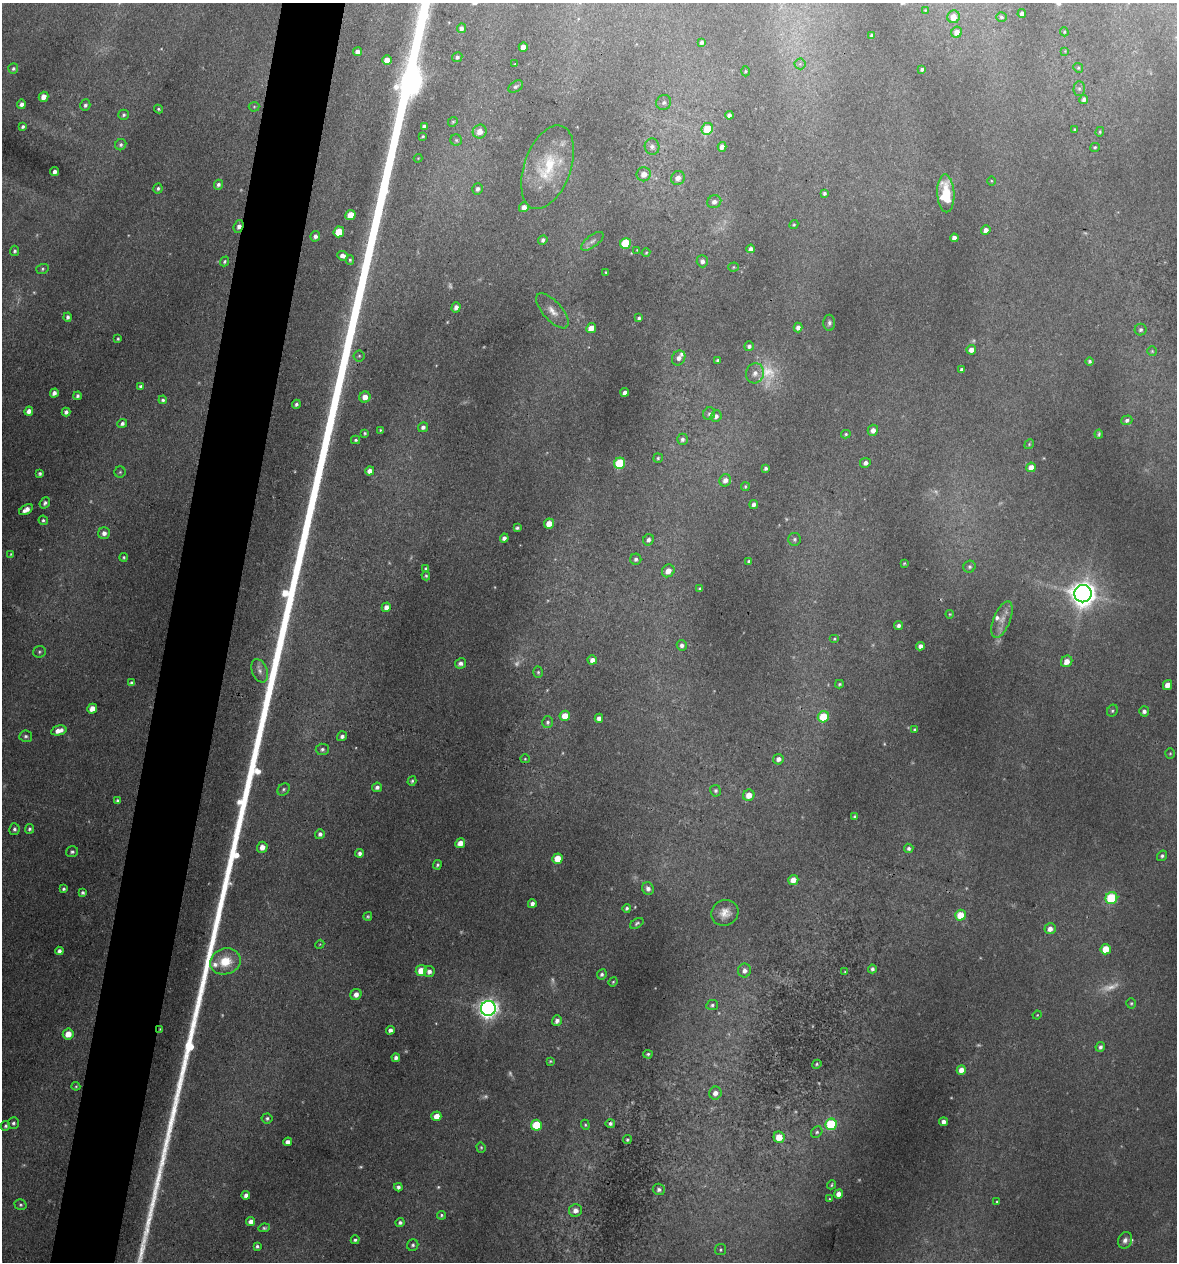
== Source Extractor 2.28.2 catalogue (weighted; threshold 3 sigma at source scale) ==
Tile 7 of 4 x 4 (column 3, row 2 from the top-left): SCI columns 2476-3650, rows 2530-3789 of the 5073 x 5061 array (HDU 1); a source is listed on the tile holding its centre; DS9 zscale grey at full resolution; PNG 1179 x 1264 px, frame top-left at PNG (2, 3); each listed source drawn as its Kron ellipse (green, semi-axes under 4 px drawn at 4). Shown black and unused: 5% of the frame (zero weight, under 3 of 4 exposures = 1% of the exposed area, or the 3 px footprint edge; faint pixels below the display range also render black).
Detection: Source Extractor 2.28.2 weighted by HDU 2 'WHT'; one run over the whole footprint, this tile lists its part. Background 0.122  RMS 0.0083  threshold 0.0373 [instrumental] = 3 sigma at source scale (4.5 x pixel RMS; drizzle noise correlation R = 1.50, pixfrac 1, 0.05/0.05 arcsec/px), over >= 5 px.
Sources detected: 302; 28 too faint to see at this stretch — neither listed nor drawn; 4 inside a brighter listed object's ellipse — not listed separately; the other 270 listed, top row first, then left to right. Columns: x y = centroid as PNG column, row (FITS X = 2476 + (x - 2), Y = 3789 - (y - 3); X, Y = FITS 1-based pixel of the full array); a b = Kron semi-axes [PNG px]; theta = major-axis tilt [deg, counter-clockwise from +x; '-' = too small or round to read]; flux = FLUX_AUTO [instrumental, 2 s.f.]
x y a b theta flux
925 10 4 3 - 0.62
1022 13 4 4 - 3.2
953 17 6 6 - 10
1001 17 5 4 - 1.5
461 28 5 4 - 3.3
957 32 6 5 - 6.1
1064 32 4 4 - 0.89
872 35 4 3 - 1.9
702 42 4 3 - 2.1
523 47 5 4 - 4.8
1065 51 3 3 - 0.66
358 52 4 4 - 4.8
457 57 5 5 - 2
387 60 5 4 - 7.6
515 64 3 2 - 0.72
800 64 5 5 - 1.6
1078 68 5 4 - 1.1
13 69 5 5 - 1.7
922 69 4 3 - 1.7
745 71 5 3 - 0.87
516 86 8 5 32 1.8
1079 88 7 5 89 1.9
43 97 5 4 - 6
1084 99 4 4 - 2.6
664 103 8 7 - 2.8
21 104 4 4 - 2.9
85 105 6 5 - 2
254 107 5 5 - 0.98
158 109 4 3 - 1.1
124 115 5 5 - 1.8
729 115 4 4 - 2.8
453 122 5 4 - 1.1
424 126 4 3 - 2.1
23 127 4 3 - 1.7
707 129 6 5 - 23
1075 129 3 2 - 0.73
480 131 7 6 - 8.5
1100 132 5 4 - 1.1
423 136 3 3 - 1
456 140 6 5 - 1.6
121 145 6 5 - 1.9
652 147 8 7 - 3.6
722 147 5 4 - 4.4
1095 147 5 4 - 1.2
418 158 4 4 - 0.79
547 167 44 23 70 43
55 172 4 4 - 3.6
644 174 7 7 - 6.8
678 178 7 6 - 5.5
991 181 4 3 - 0.7
218 185 5 4 - 2.2
158 188 5 4 - 1.9
478 189 6 5 - 3
824 193 4 3 - 1.7
946 193 19 8 -88 27
714 202 7 6 - 4.2
524 207 5 5 - 4.8
350 215 5 5 - 15
794 225 5 4 - 0.95
239 226 6 4 70 3.6
986 230 5 4 - 3.8
339 232 5 5 - 22
315 236 5 4 - 3.3
954 238 4 4 - 4.3
543 240 5 4 - 2.3
592 241 13 6 37 3.4
626 243 6 5 - 44
751 249 4 4 - 3.1
637 250 3 3 - 0.69
15 251 5 4 - 1.8
646 253 4 3 - 0.92
343 256 6 4 -21 4.3
350 260 5 4 - 1.2
224 261 5 4 - 1.5
702 261 6 5 - 3.2
733 267 5 4 - 1
42 269 6 5 - 1.5
606 272 3 3 - 1.1
456 307 5 4 - 4.3
552 311 22 9 -48 9.7
67 317 4 4 - 2.2
639 318 4 3 - 1.8
829 323 8 6 -90 2.3
798 327 5 4 - 3.8
591 328 5 5 - 9.9
1141 330 6 6 - 2.2
118 339 3 3 - 1.3
749 346 5 5 - 2.5
971 350 5 4 - 5.3
1152 351 5 5 - 1.2
359 356 5 5 - 1.4
679 358 8 6 58 3.7
717 360 3 3 - 1.3
1090 361 4 4 - 1.7
962 370 4 3 - 2.3
755 373 10 9 - 5.4
141 387 4 4 - 2.3
625 392 4 4 - 3.7
54 393 4 4 - 3.7
77 396 4 3 - 2
365 397 5 5 - 7.1
163 400 4 4 - 1.8
296 404 4 3 - 2
29 411 4 4 - 4.4
66 412 4 4 - 2.6
709 414 6 6 - 1.8
716 416 6 5 - 3.2
1127 420 5 4 - 2.3
122 423 5 4 - 2.4
423 427 5 4 - 2.8
380 430 4 3 - 0.85
873 430 5 5 - 5.3
365 433 3 3 - 1
846 434 5 4 - 1.2
1099 434 4 3 - 1.4
682 439 5 5 - 2.4
355 440 4 3 - 1.3
1029 444 5 4 - 1
658 458 5 4 - 1.4
620 463 6 5 - 58
865 463 5 5 - 3.2
1031 467 5 4 - 7.1
766 468 4 3 - 1.8
370 471 5 4 - 5.2
120 472 5 5 - 1.5
40 473 4 3 - 1.8
725 480 6 5 - 5
745 486 4 3 - 1.1
45 503 6 4 52 2.2
754 504 4 4 - 2.5
26 510 7 4 33 5.6
43 520 5 4 - 1.5
549 523 5 5 - 9.1
517 528 4 3 - 1.6
104 533 6 6 - 4.6
504 538 4 4 - 3.4
794 539 6 6 - 2
648 540 6 5 - 2.8
11 554 4 4 - 0.92
124 557 4 4 - 1.3
636 559 5 5 - 2.4
749 561 3 3 - 1.5
904 563 3 2 - 0.8
969 567 6 5 - 1.9
426 569 4 3 - 1.7
668 571 7 6 - 7.8
426 576 5 4 - 1.3
700 589 4 3 - 2.2
1083 594 9 8 - 1100
386 607 5 4 - 4.5
950 614 4 4 - 0.82
1002 619 19 8 68 8.1
899 626 4 3 - 2.4
834 639 5 4 - 1.2
682 645 5 5 - 3.2
920 646 4 4 - 4
39 652 6 6 - 1.8
592 660 5 4 - 4.1
1067 661 6 5 - 7.6
460 663 5 5 - 3.5
260 671 12 7 -70 5.1
538 672 5 4 - 1.3
131 683 4 4 - 2.2
839 684 4 4 - 1.2
1168 685 5 4 - 7.8
92 709 5 5 - 8
1112 711 6 5 - 1.4
1144 711 5 5 - 3.2
565 716 5 5 - 11
823 717 6 5 - 29
599 718 4 4 - 3.7
548 722 6 5 - 2
915 730 4 4 - 1.4
59 731 8 5 13 6.6
26 736 6 5 - 2.1
342 736 5 4 - 2.8
322 749 6 6 - 2.3
1170 753 5 4 - 1.1
525 759 5 4 - 1.1
778 759 5 5 - 4
412 781 5 4 - 1.3
377 787 5 4 - 3.1
284 789 7 5 47 1.8
716 791 6 5 - 1.8
749 795 6 5 - 8.9
117 801 4 3 - 1.9
854 817 3 3 - 1.3
14 829 6 5 - 2.2
29 829 5 4 - 1.8
320 834 5 5 - 2.7
460 843 5 5 - 7.7
262 847 5 5 - 6.4
909 848 5 4 - 2.1
72 852 6 5 - 2
359 853 4 4 - 2.6
1162 856 5 4 - 2
557 859 5 5 - 17
437 865 5 4 - 1.4
793 880 5 5 - 8.5
64 889 4 3 - 1.7
648 889 6 5 - 3.4
83 893 4 3 - 1.8
1111 898 6 6 - 63
532 904 4 4 - 3.2
627 908 4 4 - 1.6
725 913 14 12 26 9.4
960 915 5 5 - 18
368 916 4 4 - 1.3
637 923 7 4 33 1.7
1050 929 5 5 - 5.5
320 944 4 3 - 0.72
1106 949 5 5 - 17
59 951 4 4 - 3.4
225 961 15 13 18 22
872 969 4 4 - 2.1
421 970 5 5 - 12
744 970 7 6 - 4.3
429 971 5 5 - 4
845 971 3 2 - 0.6
602 974 5 4 - 1.9
613 982 4 4 - 0.98
356 994 6 5 - 4.8
1131 1003 5 4 - 1.3
712 1005 6 5 - 1.8
488 1008 7 7 - 540
1037 1015 4 3 - 0.6
557 1021 5 4 - 3.7
160 1029 3 3 - 0.74
390 1030 4 4 - 3.5
68 1034 5 5 - 10
1100 1047 5 4 - 2.5
648 1054 5 4 - 1.5
396 1058 4 4 - 2.9
550 1061 4 3 - 0.96
817 1064 5 4 - 1.2
961 1070 5 4 - 6.9
76 1086 4 4 - 0.94
715 1093 6 6 - 4.8
436 1116 5 4 - 8
267 1118 5 5 - 1.8
943 1122 4 4 - 4
13 1123 6 5 - 1.9
610 1123 5 4 - 2.3
831 1124 6 5 - 59
536 1125 5 5 - 32
585 1125 5 4 - 1.2
6 1126 5 4 - 1.7
817 1132 6 5 - 1.6
779 1137 5 5 - 14
627 1140 4 4 - 1.3
288 1142 4 4 - 4.6
481 1147 5 4 - 1.1
832 1185 4 3 - 1.1
398 1187 4 4 - 2.2
659 1189 6 6 - 2.5
839 1194 4 4 - 5.9
246 1195 4 4 - 3.5
829 1199 4 2 - 0.68
997 1202 3 3 - 1
20 1205 6 5 - 1.7
575 1210 6 6 - 5.5
441 1215 4 4 - 1.2
251 1221 4 4 - 5
400 1223 4 4 - 2.1
264 1228 6 4 9 1.5
355 1240 4 3 - 1.6
1125 1240 8 7 - 3.7
413 1245 6 5 - 1.8
257 1246 3 3 - 1.6
720 1250 5 5 - 1.5
Overlapping masked pixels (flux is a lower limit): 2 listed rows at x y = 239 226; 160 1029
Unlisted compact peaks at least as high as the median listed source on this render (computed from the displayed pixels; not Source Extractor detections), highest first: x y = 193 1025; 258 771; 186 1056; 183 1068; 174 1110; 179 1087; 170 1123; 177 1095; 158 1177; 152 1204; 165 1150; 168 1134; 149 1220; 154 1193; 147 1230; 141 1253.